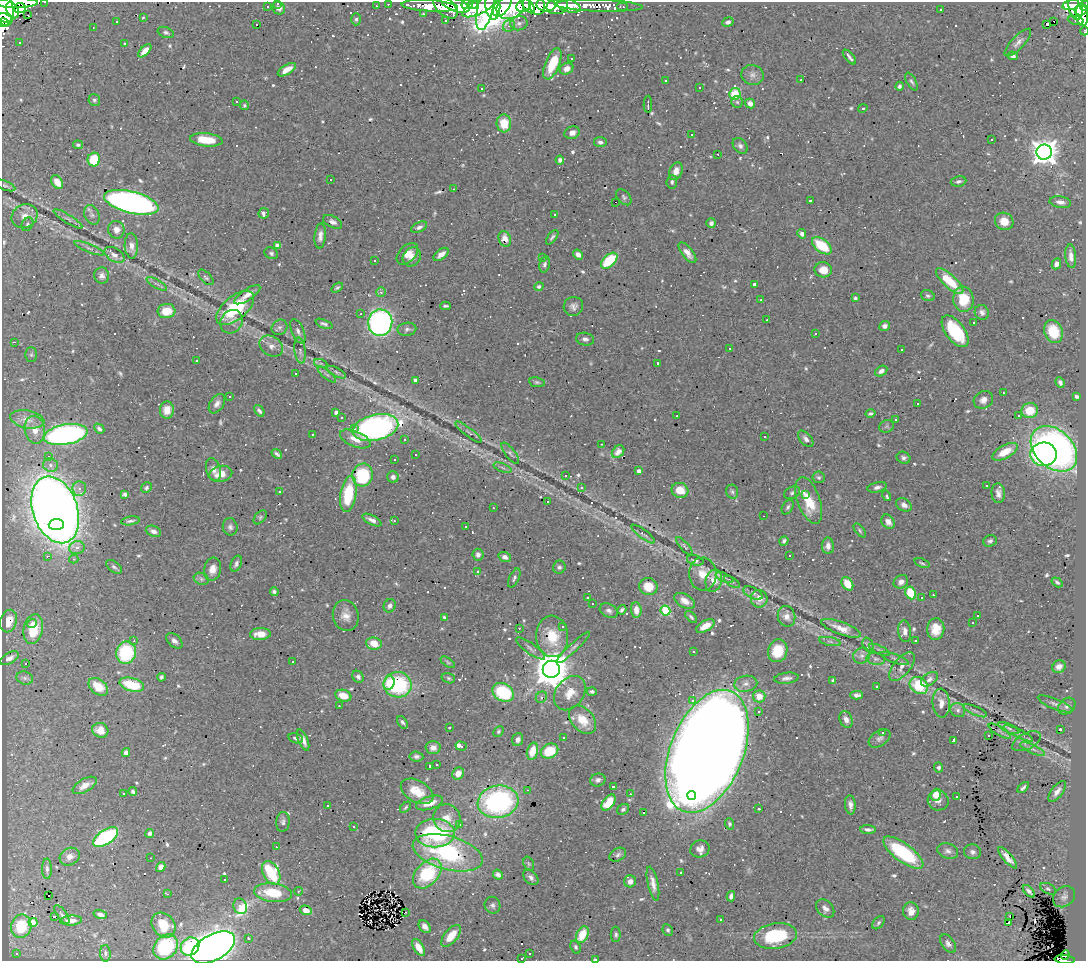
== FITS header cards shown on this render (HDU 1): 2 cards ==
NAXIS1  =                 1084
NAXIS2  =                  959

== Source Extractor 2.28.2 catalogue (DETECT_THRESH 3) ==
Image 1084 x 959 px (HDU 1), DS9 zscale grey, 1 PNG px = 1 image px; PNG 1088 x 963 px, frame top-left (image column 1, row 959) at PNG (2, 2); each listed source drawn as its Kron ellipse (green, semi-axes under 4 px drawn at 4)
Background 0.651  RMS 0.028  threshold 0.0844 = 3 sigma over >= 5 px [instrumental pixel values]
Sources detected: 773; of the 773, the 500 brightest by FLUX_AUTO listed and drawn (273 fainter detections omitted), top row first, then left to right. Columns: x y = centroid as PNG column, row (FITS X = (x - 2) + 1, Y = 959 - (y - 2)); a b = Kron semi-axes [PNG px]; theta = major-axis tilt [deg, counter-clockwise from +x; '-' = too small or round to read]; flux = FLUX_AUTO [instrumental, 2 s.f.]
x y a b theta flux
45 2 3 2 - 5.1
16 3 21 5 1 1200
278 3 3 3 - 3.6
388 4 2 2 - 6
467 4 6 4 9 410
473 4 5 4 - 320
455 5 15 6 -20 970
493 5 14 7 -85 650
503 5 13 7 56 850
524 5 8 6 34 670
528 5 9 4 -55 650
537 5 10 7 -75 430
546 5 9 6 -2 900
1071 5 8 5 14 250
267 6 3 3 - 5.2
376 6 3 2 - 4.6
430 6 28 5 -3 280
557 6 11 7 12 200
569 6 12 6 -16 280
599 6 44 6 -2 120
1076 6 14 7 -82 430
1084 6 5 4 - 220
445 7 15 8 -42 190
479 7 19 7 27 940
510 7 14 11 31 1400
622 7 6 2 0 5.6
4 8 18 9 -82 2100
20 8 6 5 - 120
279 8 7 6 - 9.6
485 8 22 8 76 560
13 10 8 5 -62 710
941 10 3 3 - 26
1081 10 7 5 16 380
423 14 3 2 - 4.4
28 15 3 2 - 3.6
1082 15 11 6 -86 370
143 17 3 2 - 3.3
5 18 7 4 -22 380
356 19 6 5 - 3.8
1076 20 8 4 -10 29
446 21 3 2 - 3.5
1054 21 3 2 - 540
117 22 3 3 - 4.2
728 22 6 4 25 6.3
3 23 5 3 - 640
519 23 9 7 13 7
1046 24 3 3 - 200
256 25 3 3 - 14
509 26 6 5 - 5.8
93 27 3 2 - 3.2
1084 31 4 2 - 14
166 32 8 5 -21 4.3
19 42 3 3 - 8
124 43 3 3 - 10
1018 43 18 6 46 10
145 51 8 4 45 16
1013 56 5 4 - 7.4
849 57 9 3 -50 5.3
571 58 3 3 - 8
552 64 16 7 68 58
567 69 7 5 26 13
287 70 10 4 32 18
752 75 11 10 - 11
801 80 3 2 - 3.6
666 81 3 3 - 3.4
911 81 10 4 -61 4.5
899 86 4 4 - 4.3
699 87 3 3 - 4.7
482 89 3 2 - 3.6
735 94 6 5 - 71
94 100 6 5 - 3.9
236 101 3 3 - 16
737 102 6 5 - 4.3
750 103 5 4 - 9.7
648 104 8 2 89 4.4
244 105 5 4 - 3.2
863 108 5 4 - 3.3
504 123 9 7 -85 39
572 133 8 6 20 11
691 135 3 3 - 8.9
206 140 16 6 -7 51
992 140 3 3 - 59
600 142 6 5 - 5.3
78 145 5 4 - 3.2
740 146 9 6 -51 6.8
1044 152 8 7 - 2100
718 154 3 2 - 5.9
94 159 7 6 - 62
560 160 4 4 - 6.1
676 171 9 6 69 16
330 180 3 3 - 15
958 181 8 5 8 5.5
57 182 7 5 -58 21
672 182 7 5 84 4.4
5 185 11 4 -21 3.8
454 189 3 3 - 4.6
624 197 9 6 -50 5
810 201 3 3 - 4.2
131 202 28 11 -14 880
615 202 3 2 - 860
1060 202 11 5 -9 9.7
264 213 5 5 - 6.1
92 215 10 7 -65 7.6
555 215 3 3 - 3.6
25 216 13 11 33 19
68 219 17 4 -32 6.3
1004 221 9 8 - 24
333 222 10 5 -27 7.3
711 223 5 5 - 5
27 224 7 5 60 4.6
419 227 9 4 26 6.6
116 230 9 8 - 12
802 234 5 4 - 6.5
320 236 12 5 84 9.1
552 237 8 4 52 4.1
505 239 8 6 -67 21
131 246 12 6 -87 12
278 246 4 4 - 25
822 246 11 6 -38 79
89 248 16 3 -22 6.8
271 253 7 5 -28 4.9
687 253 12 5 -52 15
407 254 13 8 45 16
441 254 9 5 38 12
578 254 5 4 - 9.5
114 255 11 6 -32 11
1071 256 12 5 -84 11
412 257 10 8 56 14
542 257 3 3 - 750
375 261 3 3 - 5.2
609 261 10 6 43 99
544 264 8 5 77 5.1
1056 264 6 4 64 9
823 270 9 7 -5 24
102 276 8 7 - 8.8
206 277 9 5 -46 3.7
950 281 17 6 -43 65
157 284 11 3 -31 4.7
754 284 3 3 - 5.5
539 286 5 4 - 4.2
337 288 6 4 36 3.6
381 292 5 5 - 4.7
247 295 15 5 34 15
928 296 7 5 -19 4.2
855 298 4 3 - 3.8
963 299 13 10 -85 63
761 300 3 2 - 4.7
445 306 5 3 - 3.5
573 306 10 9 - 9.4
235 308 22 11 39 130
167 311 9 7 5 35
982 312 7 7 - 7.3
361 314 3 2 - 22
767 320 3 2 - 7.6
231 322 12 10 53 12
380 323 13 12 - 560
974 323 3 3 - 32
324 324 9 4 -20 5.2
884 326 5 5 - 8.3
280 327 8 7 - 5.4
407 329 9 6 9 5.8
298 331 13 6 -66 7.4
955 331 18 9 -53 110
1053 331 11 9 -67 54
815 333 3 3 - 3.4
585 339 9 6 -11 6.7
14 342 3 2 - 54
271 346 13 9 -36 13
729 348 3 3 - 22
901 349 3 3 - 5.8
300 350 13 5 -82 7.6
31 355 7 6 - 3.7
196 361 3 3 - 4.6
658 363 3 3 - 5
321 364 7 4 -19 3.7
881 371 6 5 - 8.2
336 372 10 4 -28 4.7
296 374 3 3 - 39
327 375 11 3 -41 4.1
416 380 4 4 - 12
537 382 8 5 -7 3.8
1060 382 5 4 - 5.3
1003 393 3 3 - 37
1076 396 4 3 - 5.2
229 397 3 3 - 17
983 400 10 8 34 12
217 404 11 6 56 9.5
917 404 3 3 - 10
167 410 8 7 - 23
259 411 6 4 -53 4.7
1030 411 8 7 - 43
336 413 4 4 - 8.9
870 413 5 3 - 3.3
677 416 3 2 - 3.6
1019 416 3 3 - 4.2
341 417 3 3 - 4.1
27 419 17 9 -11 16
896 420 3 3 - 6.9
887 426 7 6 - 4.3
375 428 23 12 13 540
99 429 6 4 -46 6.1
354 429 3 3 - 11
35 430 14 10 -78 19
469 432 16 3 -37 4.6
65 434 22 10 10 560
313 434 3 2 - 4.4
764 437 3 2 - 3.2
355 439 16 7 -22 21
806 439 10 5 -47 7.6
405 440 3 3 - 6.5
601 444 3 2 - 3.6
1054 449 26 19 -43 860
618 452 7 5 48 9.6
1005 452 14 6 28 38
510 453 13 5 -52 5.1
277 454 6 3 -39 4.4
1043 454 13 11 3 240
415 455 3 3 - 6.2
49 456 3 2 - 4.8
903 458 7 6 - 6.1
394 459 3 3 - 46
50 465 7 6 - 6.8
502 468 9 3 -21 3.8
213 470 12 7 -75 11
639 471 4 4 - 12
221 474 11 8 12 26
363 475 11 10 - 120
565 475 3 3 - 17
393 477 6 5 - 6.8
819 477 6 6 - 3.7
987 486 3 3 - 260
581 487 3 3 - 7.5
877 487 10 5 13 6.8
146 488 6 5 - 4.2
79 489 7 7 - 8.5
680 490 8 7 - 30
279 492 3 3 - 100
732 492 7 6 - 4.2
792 493 8 5 25 4.8
998 493 10 6 -86 9.9
124 494 4 4 - 4.7
348 494 18 8 81 84
806 494 4 3 - 12
887 496 5 3 - 10
809 500 24 11 -70 67
547 501 3 3 - 4.5
904 505 8 6 -31 8.4
788 507 8 5 59 4.8
493 508 3 2 - 6.1
55 510 34 22 -71 3200
763 516 3 2 - 22
260 517 8 5 46 3.8
372 520 10 4 -27 10
130 521 9 4 8 4.3
394 521 3 2 - 3.9
888 522 8 6 -51 13
56 525 7 5 2 280
230 527 8 7 - 6.5
466 527 3 3 - 5.3
860 530 8 4 -51 3.4
153 531 8 5 -20 8.4
643 534 14 4 -37 6.4
784 541 5 4 - 4.7
990 541 7 5 19 5.1
684 546 11 3 -48 3.9
828 546 8 6 -89 10
77 548 8 6 13 9.7
478 555 6 5 - 7.5
789 555 3 3 - 6
48 556 4 3 - 4.2
505 557 6 4 -20 11
74 559 5 4 - 4.4
695 560 8 5 -16 5.1
922 563 8 4 -19 3.2
236 564 8 5 66 5.7
114 567 9 5 -36 4.6
559 567 6 6 - 4.5
212 569 11 8 75 16
477 572 4 3 - 6.2
703 574 16 14 -88 30
514 578 10 5 66 5.1
724 578 9 3 -22 3.2
201 579 8 6 -22 5.4
714 581 11 8 75 25
732 582 9 3 -31 4
901 582 8 6 36 9.8
1057 582 6 4 -33 3.6
847 584 7 5 -57 37
648 587 9 8 - 27
274 592 4 4 - 4.4
753 593 10 5 -27 5.3
911 593 6 5 - 58
933 595 3 2 - 6.3
588 597 3 3 - 13
921 598 3 3 - 10
759 599 9 8 - 17
685 601 11 6 -30 14
593 603 3 3 - 61
390 606 7 5 59 6.4
622 610 5 3 - 4.8
636 610 8 5 -86 16
609 611 9 6 -28 6.8
665 611 5 4 - 120
978 615 3 3 - 140
346 616 16 12 -74 20
786 616 10 8 -74 14
444 617 4 4 - 3.3
691 617 7 4 -46 4.1
8 621 11 8 73 27
32 623 5 3 - 12
973 623 3 3 - 160
562 626 3 2 - 4
705 626 10 5 30 24
519 628 3 2 - 4.1
841 628 21 6 -20 21
33 629 15 9 79 61
936 629 11 8 82 29
905 631 11 6 -82 11
260 634 10 6 3 26
552 636 21 16 -85 57
134 641 3 3 - 4
174 641 9 6 -42 7.8
830 641 11 4 -11 5.6
915 641 3 3 - 4.5
374 643 8 6 -8 33
868 645 7 5 -68 3.7
574 647 22 3 43 7
531 648 17 5 -36 7.5
879 650 11 4 -25 4.5
778 651 11 9 74 59
693 652 3 3 - 7.6
126 653 11 10 - 130
861 656 8 7 - 8
10 658 10 5 28 7.8
895 658 15 4 -20 5
876 659 9 6 -10 5.3
293 662 3 3 - 4.5
448 662 8 4 -34 3.4
26 663 3 3 - 11
902 666 17 8 50 16
1059 667 7 6 - 11
551 669 8 8 - 5200
161 677 4 3 - 3.8
358 677 6 5 - 6.3
25 678 8 6 -17 5.6
448 678 7 5 -17 3.7
786 678 12 5 7 8.9
929 679 9 6 37 7.7
833 681 4 3 - 3.5
389 683 7 5 69 54
746 684 11 8 10 11
132 685 13 6 -16 72
398 685 14 12 -10 180
877 686 3 3 - 11
919 686 10 7 -34 86
98 687 11 7 -39 42
503 692 11 8 -33 140
592 692 5 4 - 4.7
570 693 19 14 52 32
857 695 6 4 0 6.5
343 696 8 5 -17 27
759 696 6 6 - 26
541 697 6 5 - 5
693 700 3 3 - 11
941 703 14 8 -86 17
1055 704 18 5 -22 8.9
339 706 3 2 - 4.7
1067 706 9 7 42 7.1
958 710 8 6 -37 7.5
759 711 3 2 - 3.2
975 711 13 3 -24 5.3
846 719 9 6 -67 11
583 720 16 11 -48 36
402 722 7 4 -55 4.3
449 728 3 3 - 18
1009 728 11 4 -23 4.8
1060 729 3 3 - 4.8
100 730 8 7 - 24
498 731 6 4 47 3.5
1000 731 13 4 -31 3.9
882 733 3 3 - 13
1018 733 16 4 -26 6.9
988 735 3 3 - 13
563 737 3 3 - 5.3
295 738 7 5 -14 5
879 738 12 7 34 7.8
518 739 6 5 - 9
303 740 11 4 -67 12
954 740 3 3 - 17
1027 741 15 8 27 13
461 746 6 3 -17 66
433 748 7 6 - 12
1033 749 13 4 -23 6.9
532 751 9 5 74 35
550 751 9 7 23 60
707 751 64 36 68 7300
126 753 4 4 - 9.5
416 756 7 5 -6 5.6
436 765 3 3 - 8.8
430 766 3 3 - 6.1
939 768 5 4 - 4.6
458 773 6 5 - 19
598 780 8 6 15 7.6
85 785 13 6 30 19
613 786 3 3 - 75
1023 787 7 3 43 4.8
527 790 3 2 - 4.8
133 791 4 4 - 4.3
417 791 18 10 -30 41
1057 791 12 5 53 11
123 793 3 3 - 63
630 794 3 2 - 4.6
936 795 6 5 - 30
692 796 4 3 - 69
957 797 3 3 - 170
938 800 10 9 - 11
498 802 20 16 9 350
609 802 9 5 54 43
430 803 14 6 18 26
850 805 9 5 -83 8.7
327 806 3 3 - 3.6
405 807 6 4 45 3.3
623 809 6 5 - 4.5
759 809 3 3 - 23
644 812 3 3 - 60
447 818 14 13 - 26
283 822 10 6 84 6.2
730 824 6 4 -70 3.8
459 825 4 3 - 5.5
354 826 3 3 - 4
868 829 8 3 -4 7.9
150 833 4 4 - 7.3
435 833 20 14 -1 200
106 837 14 7 34 260
276 847 3 2 - 5.1
700 849 9 8 - 11
948 851 10 7 -19 8.3
973 852 8 7 - 6.5
448 853 36 16 -15 240
903 853 24 9 -36 160
618 855 9 6 30 6
70 857 10 8 28 13
151 858 3 2 - 8.4
1008 858 13 4 -50 14
529 864 7 5 -72 3.5
161 867 5 4 - 11
47 869 10 5 -89 5.4
681 872 3 3 - 8.5
271 873 13 8 -62 120
427 873 17 11 48 130
498 875 5 4 - 6.8
531 877 9 6 -47 7.4
225 880 3 3 - 6.8
630 881 6 6 - 12
653 884 17 5 -78 14
1048 889 8 5 -28 4.1
298 891 4 3 - 7.1
1029 891 7 3 -47 5.7
273 893 19 9 -7 62
167 894 4 2 - 3.3
49 896 3 2 - 10
731 896 5 4 - 6.5
1064 897 12 9 39 8.7
492 905 8 8 - 6.7
240 906 8 6 -72 140
825 909 10 7 -47 9.9
306 910 6 4 -17 17
911 911 9 8 - 13
406 912 3 2 - 7.8
62 914 11 5 -54 5.3
100 914 7 4 -18 8.3
1010 916 3 2 - 4.3
54 917 3 3 - 220
721 919 3 3 - 12
71 921 11 5 3 14
33 922 4 4 - 21
878 923 7 5 51 3.9
1009 923 3 3 - 14
163 925 13 11 -49 41
21 926 12 10 76 63
425 926 7 5 -49 11
668 930 6 5 - 3.9
616 934 8 5 -90 4.4
582 935 9 5 65 47
451 936 13 6 51 35
776 936 21 12 8 110
248 938 3 3 - 4.8
948 944 10 6 -54 7.8
190 946 10 8 40 130
166 947 13 11 48 150
213 947 24 13 29 2200
576 947 7 5 -67 4
419 948 9 5 -60 25
16 953 3 3 - 9.4
105 953 8 5 -86 6
530 954 3 3 - 8.3
1065 955 4 4 - 16
521 958 3 3 - 4.6
595 959 3 2 - 5.6
1065 959 10 3 -4 52
At the frame edge (FLAGS 8, measured only in part): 9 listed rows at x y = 45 2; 16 3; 278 3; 1084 6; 4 8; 3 23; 1084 31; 595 959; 1065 959
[273 fainter detections neither listed nor drawn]